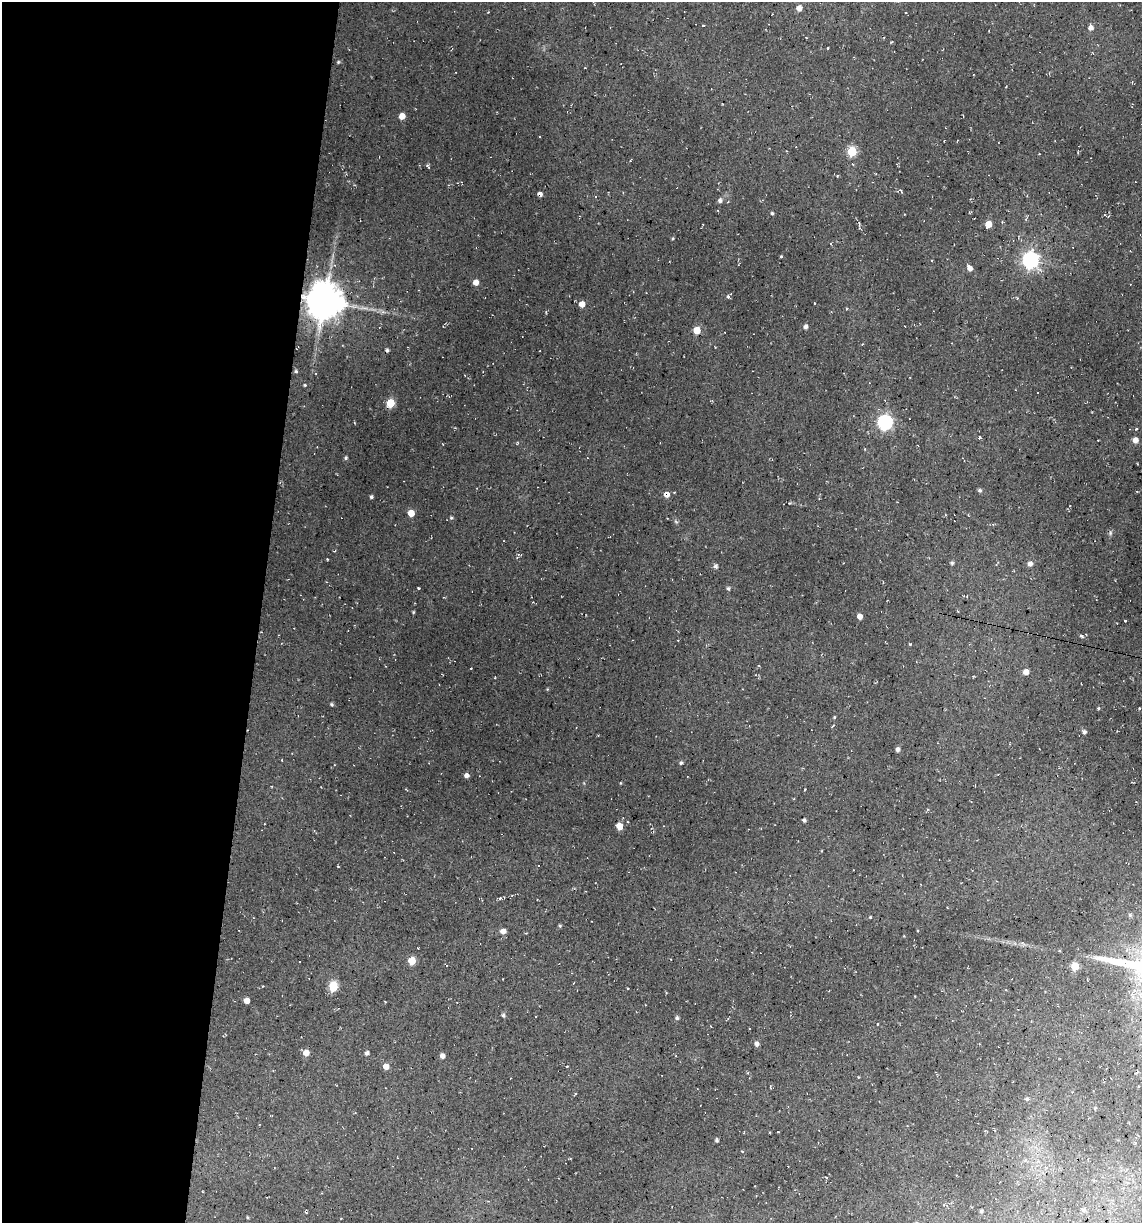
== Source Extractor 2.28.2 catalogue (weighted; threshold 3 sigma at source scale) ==
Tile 5 of 4 x 4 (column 1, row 2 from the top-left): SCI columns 232-1371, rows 2443-3663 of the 4904 x 4884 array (HDU 1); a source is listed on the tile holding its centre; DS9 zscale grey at full resolution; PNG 1144 x 1225 px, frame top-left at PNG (2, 2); no overlay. Shown black and unused: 23% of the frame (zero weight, under 2 of 3 exposures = <1% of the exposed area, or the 3 px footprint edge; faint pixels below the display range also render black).
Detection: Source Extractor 2.28.2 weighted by HDU 2 'WHT'; one run over the whole footprint, this tile lists its part. Background 0.136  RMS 0.014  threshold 0.0627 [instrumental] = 3 sigma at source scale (4.5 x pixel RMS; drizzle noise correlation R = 1.50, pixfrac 1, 0.05/0.05 arcsec/px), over >= 5 px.
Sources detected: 113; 12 cosmic-ray / hot-pixel residue — not listed; the other 101 listed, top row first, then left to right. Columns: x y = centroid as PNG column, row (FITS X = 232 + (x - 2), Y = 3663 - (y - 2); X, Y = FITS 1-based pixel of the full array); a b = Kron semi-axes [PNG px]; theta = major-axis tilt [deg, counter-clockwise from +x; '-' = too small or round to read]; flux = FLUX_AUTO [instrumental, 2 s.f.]
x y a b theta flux
799 8 5 5 - 11
703 25 3 2 - 1.1
1091 28 5 5 - 6.8
827 48 3 2 - 1.4
338 62 5 3 - 1.4
402 116 5 5 - 14
540 137 3 2 - 1.6
852 151 5 5 - 60
1039 154 2 2 - 0.95
428 166 7 4 -52 2.2
900 190 6 4 -57 2.2
540 194 6 4 -26 4.6
720 200 6 5 - 4.5
772 213 4 4 - 2.2
988 224 5 5 - 18
859 225 7 2 90 2
673 238 4 4 - 1.6
781 256 3 3 - 1.4
1030 260 7 7 - 390
334 265 6 5 - 3.3
970 268 7 5 -56 8.2
476 282 5 5 - 9.5
728 297 4 3 - 2.6
1017 298 5 3 - 1.2
324 301 11 10 - 3800
582 304 5 5 - 12
382 312 6 5 - 3.4
805 327 5 4 - 4.9
697 330 5 5 - 27
862 344 4 3 - 1
387 350 4 3 - 2.6
296 371 5 4 - 2.3
305 385 4 4 - 1.3
390 403 5 5 - 44
885 422 7 6 - 280
1136 429 4 3 - 1.5
979 437 4 2 - 1.7
1135 440 5 5 - 9.7
346 458 4 4 - 2.5
979 490 5 4 - 2.6
667 494 6 6 - 7.6
371 497 4 3 - 2.5
411 513 5 5 - 22
945 515 4 3 - 1.1
451 518 5 4 - 1.8
676 521 6 4 -31 2.1
1110 533 6 4 90 2.3
518 554 5 3 - 1.7
327 559 3 2 - 1.3
952 563 5 4 - 2.2
1030 564 6 5 - 6.5
715 566 7 5 -38 3.2
418 588 3 2 - 1.3
728 588 5 4 - 2.7
413 612 4 4 - 1.3
860 616 5 5 - 7.4
1125 621 3 2 - 1.3
1081 636 5 3 - 2.6
1026 672 5 4 - 11
332 704 4 4 - 2.3
1098 708 4 3 - 1.9
834 717 4 3 - 1.3
833 725 4 3 - 1.4
1084 732 4 4 - 3.5
897 749 4 4 - 4.4
681 763 5 4 - 2.7
466 776 4 4 - 6.2
621 783 4 3 - 0.97
804 820 4 3 - 2.8
619 826 5 5 - 21
338 866 3 2 - 0.94
500 898 4 4 - 1.8
870 917 3 3 - 1.5
560 926 4 3 - 1.9
503 931 5 5 - 9.2
300 961 3 3 - 6.9
412 961 5 5 - 36
1075 966 5 5 - 41
333 986 6 5 - 72
246 1001 4 4 - 13
503 1015 5 4 - 2.9
535 1017 3 2 - 1.9
677 1018 5 5 - 3
877 1024 3 3 - 2.3
711 1027 3 2 - 0.97
756 1044 5 5 - 5.4
306 1053 5 5 - 14
367 1053 4 4 - 4.1
442 1056 5 4 - 7.2
386 1066 5 5 - 12
567 1066 3 2 - 0.92
858 1077 4 2 - 0.92
1027 1099 6 5 - 2.5
778 1131 3 2 - 0.84
717 1140 4 3 - 2.6
742 1151 4 3 - 0.85
826 1177 4 3 - 1.4
1083 1210 5 5 - 3
981 1211 4 3 - 1.9
306 1212 3 2 - 1.4
247 1217 4 3 - 1.3
Overlapping masked pixels (flux is a lower limit): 2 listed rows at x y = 324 301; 667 494